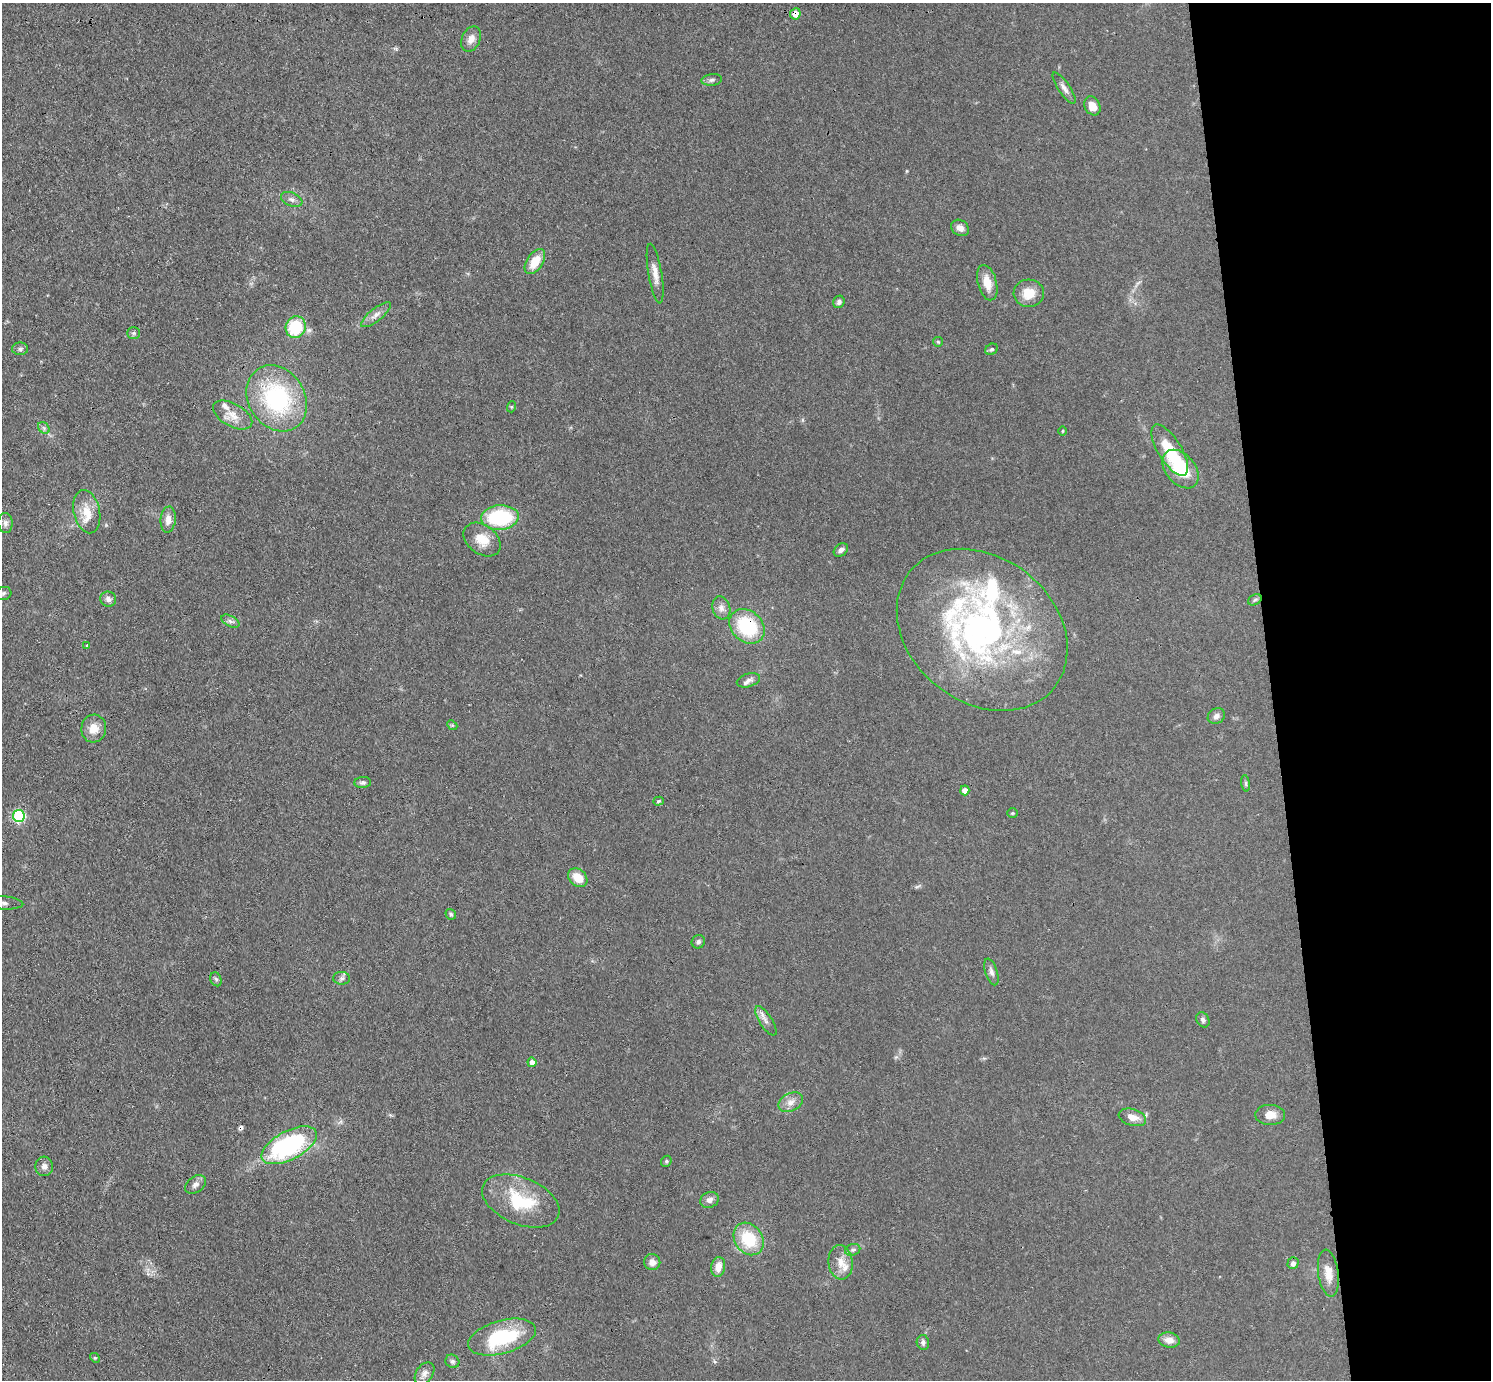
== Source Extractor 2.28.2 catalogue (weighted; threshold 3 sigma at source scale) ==
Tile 6 of 3 x 3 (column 3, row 2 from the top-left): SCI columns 3035-4523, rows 1512-2889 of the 4579 x 4505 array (HDU 1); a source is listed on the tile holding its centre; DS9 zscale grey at full resolution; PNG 1493 x 1382 px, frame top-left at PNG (2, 3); each listed source drawn as its Kron ellipse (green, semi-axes under 4 px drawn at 4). Shown black and unused: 15% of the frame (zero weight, under 3 of 4 exposures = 5% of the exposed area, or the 3 px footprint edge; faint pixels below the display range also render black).
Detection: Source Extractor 2.28.2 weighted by HDU 2 'WHT'; one run over the whole footprint, this tile lists its part. Background 0.0693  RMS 0.0067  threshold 0.0303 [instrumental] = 3 sigma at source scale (4.5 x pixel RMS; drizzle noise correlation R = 1.50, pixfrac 1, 0.05/0.05 arcsec/px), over >= 5 px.
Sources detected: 85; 1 cosmic-ray / hot-pixel residue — neither listed nor drawn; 3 inside a brighter listed object's ellipse — not listed separately; the other 81 listed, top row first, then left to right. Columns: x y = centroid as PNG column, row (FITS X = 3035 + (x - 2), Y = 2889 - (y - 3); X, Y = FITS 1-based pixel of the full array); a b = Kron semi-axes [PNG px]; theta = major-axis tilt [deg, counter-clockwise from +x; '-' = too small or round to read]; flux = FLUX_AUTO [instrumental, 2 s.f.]
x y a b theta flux
795 14 5 5 - 6.3
471 39 13 9 65 5
712 80 10 5 6 2.1
1064 88 18 6 -56 3.5
1092 106 10 7 -60 8
292 199 11 6 -23 2.6
960 228 9 7 -35 3.9
535 262 14 8 57 12
655 273 30 7 -80 6.4
987 283 18 9 -75 9.4
1029 293 15 14 - 12
839 302 6 5 - 2
376 315 18 6 39 4.3
296 327 11 10 - 34
134 333 6 5 - 1.2
938 342 5 4 - 0.79
20 349 8 6 0 1.8
992 349 6 5 - 1.3
277 398 35 28 -57 84
511 407 5 3 - 0.69
233 415 21 11 -29 8.9
44 428 6 5 - 1.5
1063 431 5 3 - 0.68
1170 450 29 11 -58 23
1180 469 22 14 -50 32
87 512 22 13 -77 12
500 518 19 12 4 55
168 519 13 7 85 4.9
5 523 10 7 -85 2.6
482 540 20 14 -37 11
841 550 8 6 36 2.7
4 593 8 6 18 2
108 599 8 7 - 2.7
1255 600 7 5 30 1.3
721 608 12 9 -72 3.8
230 621 10 5 -27 2.2
747 626 19 15 -43 44
982 630 93 72 -39 260
87 646 3 3 - 0.81
748 680 12 6 17 3
1216 716 9 7 30 2.7
452 725 5 4 - 0.81
94 729 14 12 83 8.3
363 782 8 5 5 1.9
1246 783 8 4 -82 1.1
965 790 5 4 - 4.4
659 801 5 4 - 0.86
1012 813 5 4 - 0.85
19 816 6 6 - 71
578 878 11 8 -42 11
3 903 20 6 -4 3.7
451 914 6 5 - 1.4
698 942 7 6 - 1.9
991 972 14 6 -72 2.7
342 978 8 6 -1 1.9
216 979 7 5 -66 1.3
1203 1020 8 6 -59 1.9
766 1021 17 6 -57 3.6
532 1062 5 4 - 3.8
791 1102 13 9 28 4.9
1270 1115 15 10 -1 6.9
1132 1117 14 8 -17 6.1
289 1145 30 14 28 99
666 1161 6 5 - 0.97
44 1166 9 9 - 3
196 1184 11 8 37 3.3
709 1200 9 7 25 3.2
521 1201 41 23 -22 38
749 1239 17 14 -55 26
853 1250 8 5 20 1.8
652 1262 8 8 - 4
841 1262 17 12 -84 7.8
1293 1263 6 5 - 2.6
718 1267 10 7 80 6.6
1328 1273 23 10 -82 8.5
502 1337 35 16 16 48
1169 1340 11 7 -10 5.4
923 1342 7 6 - 1.9
95 1358 5 4 - 0.74
452 1361 7 6 - 1.7
424 1373 12 8 54 3.9
Overlapping masked pixels (flux is a lower limit): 2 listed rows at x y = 795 14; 747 626
Isophote crosses this tile's border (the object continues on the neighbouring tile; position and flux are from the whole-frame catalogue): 2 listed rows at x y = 4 593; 3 903